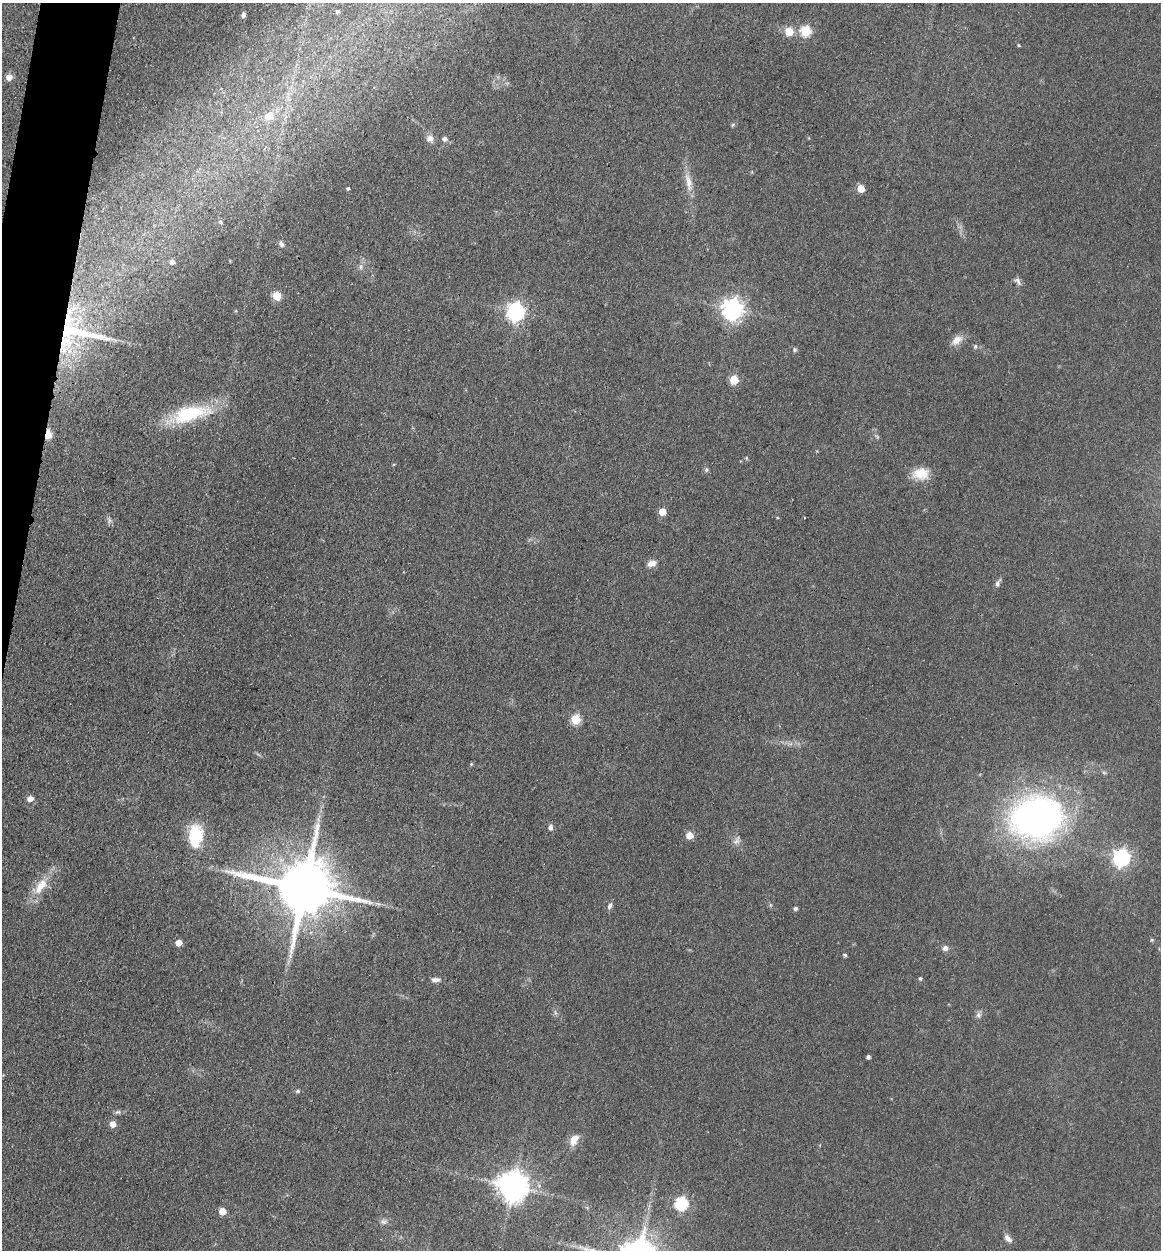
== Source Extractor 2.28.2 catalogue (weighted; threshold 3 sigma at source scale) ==
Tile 11 of 4 x 4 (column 3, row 3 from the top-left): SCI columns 2577-3735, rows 1268-2515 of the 5198 x 5223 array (HDU 1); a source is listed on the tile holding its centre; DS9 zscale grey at full resolution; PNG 1163 x 1252 px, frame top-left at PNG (2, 3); no overlay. Shown black and unused: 3% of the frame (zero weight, under 3 of 4 exposures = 3% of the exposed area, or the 3 px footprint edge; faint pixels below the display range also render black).
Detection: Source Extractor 2.28.2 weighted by HDU 2 'WHT'; one run over the whole footprint, this tile lists its part. Background 0.0721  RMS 0.0069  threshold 0.0309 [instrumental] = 3 sigma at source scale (4.5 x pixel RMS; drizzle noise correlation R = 1.50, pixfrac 1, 0.05/0.05 arcsec/px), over >= 5 px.
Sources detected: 68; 1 inside a brighter listed object's ellipse — not listed separately; the other 67 listed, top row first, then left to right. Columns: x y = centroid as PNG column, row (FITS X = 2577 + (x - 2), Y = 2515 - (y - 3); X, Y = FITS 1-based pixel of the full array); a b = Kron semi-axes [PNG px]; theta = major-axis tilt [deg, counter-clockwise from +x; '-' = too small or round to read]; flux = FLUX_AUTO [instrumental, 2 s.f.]
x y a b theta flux
337 11 6 5 - 1.4
243 15 6 5 - 1.8
789 31 5 5 - 20
806 31 6 6 - 44
1019 45 5 3 - 0.65
9 77 6 6 - 5.2
269 116 8 7 - 11
733 125 6 4 31 1
430 139 10 10 - 3.9
445 139 7 7 - 2.2
688 182 28 8 -79 9
348 188 4 4 - 1.2
861 188 5 5 - 14
220 222 6 4 -31 1.1
281 244 9 6 -44 2.2
172 262 5 5 - 3.2
361 266 8 6 89 2.2
1017 281 12 7 -60 2.5
277 296 5 5 - 26
733 309 8 7 - 460
516 312 7 7 - 260
78 331 72 22 -17 57
957 340 16 10 37 6.1
975 346 7 5 89 1.4
795 350 6 6 - 1.3
734 380 5 5 - 27
190 414 51 19 14 44
47 435 5 4 - 32
746 458 6 4 -88 0.76
706 470 6 5 - 1.2
921 474 20 14 2 13
662 512 5 5 - 12
109 520 7 4 -72 1.7
652 563 11 8 18 4.2
998 583 11 5 66 2.3
576 719 5 5 - 34
471 764 4 4 - 0.73
30 799 6 5 - 4.3
1036 818 48 39 9 280
551 827 8 6 -89 2.2
689 835 5 5 - 11
196 836 29 17 85 29
737 840 13 7 60 2.9
1121 858 7 7 - 240
40 886 26 12 58 14
305 888 18 15 -11 5800
378 904 9 4 -19 1.9
610 906 9 6 61 2.2
795 908 5 4 - 1.6
1152 940 5 5 - 0.81
179 943 5 5 - 7.2
945 948 7 6 - 2.9
845 955 5 4 - 1.1
290 956 6 5 - 1.7
920 978 4 4 - 1
435 980 10 6 1 3.2
978 1015 9 7 -85 2.2
868 1057 4 3 - 2
298 1091 6 5 - 1.1
118 1112 9 4 20 1.6
113 1124 5 5 - 6.4
574 1139 15 9 63 7.7
513 1186 9 9 - 1100
681 1203 6 6 - 81
222 1211 5 5 - 9.9
383 1222 8 6 -2 2.2
1008 1238 11 6 -44 3.2
Overlapping masked pixels (flux is a lower limit): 4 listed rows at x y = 78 331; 47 435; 1036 818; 305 888